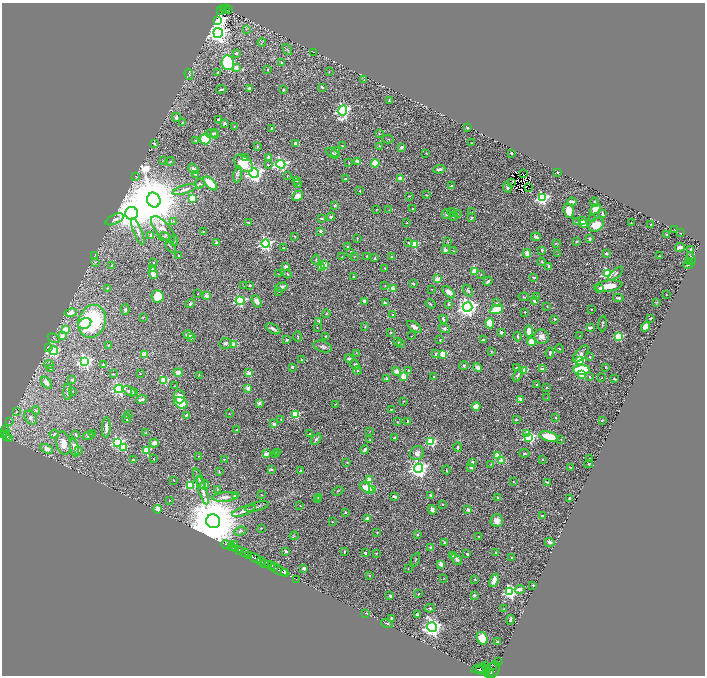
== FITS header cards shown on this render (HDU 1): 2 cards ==
NAXIS1  =                 1405
NAXIS2  =                 1347

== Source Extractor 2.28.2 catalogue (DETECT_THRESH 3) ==
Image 1405 x 1347 px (HDU 1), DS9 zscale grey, zoomed out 1/2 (1 PNG px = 2 x 2 image px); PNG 707 x 678 px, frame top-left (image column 1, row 1346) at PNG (2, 3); each listed source drawn as its Kron ellipse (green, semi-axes under 4 px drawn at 4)
Background 0.715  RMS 0.018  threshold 0.0553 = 3 sigma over >= 5 px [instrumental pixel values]
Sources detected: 584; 32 cannot appear on this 1/2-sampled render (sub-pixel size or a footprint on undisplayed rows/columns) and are neither listed nor drawn; of the other 552, the 500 brightest by FLUX_AUTO listed and drawn (52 fainter detections omitted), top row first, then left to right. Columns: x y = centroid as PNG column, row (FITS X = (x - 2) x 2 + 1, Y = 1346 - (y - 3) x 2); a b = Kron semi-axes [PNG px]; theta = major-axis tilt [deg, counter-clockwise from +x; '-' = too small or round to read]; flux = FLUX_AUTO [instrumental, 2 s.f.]
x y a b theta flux
224 9 2 1 - 2.6
226 9 2 1 - 15
221 10 3 2 - 49
228 10 2 1 - 3
218 20 4 3 - 1600
246 29 3 2 - 1.9
218 33 5 5 - 2400
262 42 4 2 - 2.9
287 49 6 3 -54 4.2
314 52 2 2 - 1.8
236 53 2 2 - 15
228 63 7 6 - 220
282 63 2 2 - 7
236 68 2 2 - 45
267 70 3 2 - 3.4
217 72 3 2 - 3.4
329 72 3 2 - 1.5
189 74 5 2 - 3.2
364 79 3 2 - 2
322 87 4 2 - 4.9
221 89 5 2 - 5.8
250 89 3 2 - 16
283 90 3 2 - 2.6
389 101 4 3 - 4.4
343 111 5 4 - 730
176 117 4 4 - 8.6
218 119 2 2 - 4.8
182 123 3 2 - 3
225 123 2 2 - 20
234 126 3 3 - 2.2
468 127 3 2 - 5.5
271 128 3 2 - 7.5
379 133 3 2 - 2.5
212 134 6 4 -4 8.9
215 134 4 3 - 6.5
205 139 5 5 - 89
388 139 6 2 -13 2.9
196 140 3 3 - 2.7
154 143 3 2 - 4
472 143 3 2 - 1.7
295 144 4 3 - 11
257 146 3 3 - 2.6
342 146 3 2 - 2.1
379 146 2 2 - 1.6
401 147 4 3 - 10
335 152 5 4 - 5.6
333 153 7 3 -27 6.3
426 153 4 2 - 1.6
511 153 2 2 - 15
269 157 2 2 - 23
245 158 2 2 - 11
164 160 3 3 - 2.3
170 161 4 2 - 2.9
357 161 2 2 - 32
243 163 11 7 -40 68
349 163 3 2 - 2.2
375 163 4 4 - 60
281 164 4 4 - 730
268 165 2 2 - 3.2
193 169 6 4 -45 11
439 169 6 3 8 9.9
558 172 2 2 - 14
254 173 5 4 - 1400
195 174 3 2 - 2.3
238 174 8 4 79 8.6
524 174 3 1 - 2.5
287 176 3 2 - 2.4
136 177 4 3 - 2.9
345 179 2 2 - 7.9
400 179 3 3 - 40
296 180 2 2 - 17
511 182 2 1 - 1.5
200 183 5 4 - 4.7
210 183 9 3 -45 120
298 184 4 2 - 3
451 186 2 2 - 6.9
528 187 2 1 - 1.8
507 188 5 3 - 4.9
185 189 12 3 17 13
360 191 2 2 - 3.3
427 195 3 2 - 2.5
298 196 5 4 - 32
409 196 3 1 - 2.3
192 198 3 3 - 210
542 198 4 4 - 510
154 200 7 6 - 37000
572 202 4 2 - 14
595 202 5 4 - 4.9
335 205 3 3 - 6.1
412 208 2 1 - 2.2
376 209 3 2 - 1.5
595 209 6 4 42 37
389 210 2 2 - 1.4
569 211 7 5 -70 37
452 212 4 3 - 5
472 212 2 2 - 2.3
131 213 6 6 - 9000
602 213 4 2 - 5.6
446 214 5 4 - 7.1
457 214 3 2 - 2.8
331 217 4 3 - 4.9
453 217 4 4 - 4.1
472 217 4 3 - 3.7
322 218 4 2 - 5
592 218 4 2 - 2.4
115 219 10 4 25 14
174 221 3 2 - 2.1
582 221 4 3 - 20
248 222 2 2 - 3.6
576 222 3 2 - 2.1
407 223 2 1 - 1.5
631 223 2 2 - 2.4
584 224 4 4 - 23
651 224 2 2 - 1.9
596 225 8 6 36 54
163 229 16 7 -49 34
675 230 3 1 - 1.8
203 231 3 2 - 1.6
320 231 2 2 - 15
138 232 14 4 -68 17
680 233 2 2 - 2
151 235 2 2 - 34
666 235 3 2 - 2.2
164 236 6 3 1 5.1
294 236 3 2 - 2.3
536 237 5 2 - 8.2
357 238 3 3 - 2.3
590 239 3 2 - 8.1
174 241 5 3 - 3.8
576 241 3 2 - 2.9
448 242 4 2 - 1.9
216 243 2 2 - 13
409 243 3 3 - 4.6
556 243 3 2 - 1.7
266 244 4 4 - 800
414 244 3 3 - 150
171 247 6 2 -49 3.3
347 247 3 3 - 5.9
680 247 5 3 - 13
284 248 4 2 - 2.1
691 249 2 2 - 24
445 250 3 3 - 13
542 250 2 2 - 16
453 251 3 3 - 2.6
351 252 3 3 - 3.4
527 253 4 3 - 25
606 253 2 2 - 21
558 254 2 2 - 1.6
95 255 3 2 - 1.7
179 256 2 2 - 4.5
366 256 2 2 - 2.8
659 256 3 2 - 2
342 257 2 2 - 2.7
354 257 3 2 - 1.5
392 257 2 2 - 2.9
375 258 3 2 - 3.5
691 258 6 3 -72 5.3
316 259 5 3 - 3.1
95 262 4 3 - 4.6
153 262 2 2 - 2.2
542 262 4 3 - 3.2
690 262 4 3 - 3.4
324 265 3 2 - 110
688 265 5 2 - 5.1
112 266 2 2 - 6.4
549 266 4 3 - 11
286 267 3 3 - 10
322 268 3 2 - 31
384 268 2 2 - 3.6
152 269 3 3 - 2.9
474 272 4 3 - 91
153 273 6 4 -75 24
279 274 3 2 - 1.5
288 274 4 2 - 2.5
481 274 2 2 - 1.6
607 274 4 4 - 450
616 274 9 3 41 7.7
354 277 3 3 - 3.5
534 277 3 2 - 9.4
437 279 2 2 - 64
488 281 5 2 - 7.6
413 284 2 2 - 15
250 285 2 2 - 11
244 286 2 2 - 1.7
385 286 2 2 - 1.6
608 286 14 5 7 48
281 287 6 4 15 10
107 288 3 2 - 2.5
393 289 3 2 - 100
431 289 2 1 - 1.7
600 289 4 3 - 15
279 291 2 2 - 1.9
468 291 6 3 -52 6.3
449 292 8 4 -44 28
198 294 2 1 - 1.8
666 295 2 1 - 2.1
157 296 6 6 - 84
207 296 2 2 - 63
524 297 5 3 - 3.4
537 297 4 2 - 3
618 298 5 2 - 7.2
240 301 4 3 - 400
257 301 6 4 -59 15
364 301 3 2 - 11
534 301 4 3 - 8
657 302 3 2 - 1.9
385 303 4 3 - 6.6
496 303 4 3 - 3
190 304 5 3 - 6.1
430 304 5 3 - 3.2
448 304 3 3 - 4.5
547 306 3 2 - 1.4
467 307 5 5 - 1800
591 309 2 1 - 2
125 310 5 4 - 8.8
496 310 7 4 19 95
525 312 2 2 - 2
71 313 6 4 10 18
326 313 4 3 - 3.8
393 315 2 2 - 25
143 317 3 2 - 2.5
651 318 3 2 - 3.8
443 319 4 2 - 7.9
555 319 2 2 - 7.4
92 321 17 13 68 360
319 321 3 3 - 3.8
85 323 7 5 29 67
490 323 5 4 - 70
603 323 8 2 84 4.8
365 327 3 2 - 1.9
414 327 8 4 -34 18
646 327 5 4 - 32
317 328 2 2 - 2.5
444 328 6 4 -19 5.7
590 328 3 2 - 12
273 329 8 3 -32 9.7
65 330 3 3 - 78
529 331 5 3 - 25
390 332 2 2 - 2.9
501 332 4 3 - 6.6
188 335 5 3 - 18
580 335 2 1 - 1.6
62 336 4 3 - 24
298 336 5 2 - 2.3
326 336 3 2 - 3.3
411 336 2 1 - 1.6
619 336 3 3 - 200
191 337 2 2 - 9.1
518 337 5 3 - 4.8
541 337 7 7 - 19
54 338 6 3 -32 3.6
287 340 2 2 - 7.3
440 340 3 3 - 2.6
483 340 3 3 - 8.3
398 342 3 2 - 3
531 342 4 4 - 38
225 343 6 5 - 8.9
400 343 4 3 - 2.8
234 344 2 2 - 80
108 345 3 2 - 2.2
48 347 4 3 - 3.1
323 347 9 5 -18 11
559 349 4 3 - 3.9
54 351 4 4 - 340
491 351 4 2 - 2.3
356 353 3 2 - 1.8
550 353 5 3 - 5.1
145 354 3 3 - 96
436 354 4 3 - 6
443 354 3 3 - 100
581 354 10 5 48 16
590 357 2 2 - 4.5
349 358 4 3 - 6.6
301 360 3 3 - 2.8
85 361 4 4 - 800
579 361 3 3 - 280
49 364 5 3 - 4.1
103 365 4 4 - 4.6
355 365 5 4 - 8.6
464 366 4 4 - 5.7
292 367 2 2 - 17
516 367 4 2 - 2.3
606 367 3 2 - 1.9
478 368 5 3 - 21
50 369 3 2 - 2.9
542 369 2 2 - 42
358 370 4 3 - 4.3
524 370 3 3 - 120
581 370 8 5 3 220
397 371 4 3 - 28
409 371 3 3 - 6.4
178 372 4 3 - 29
249 373 3 2 - 70
113 374 3 2 - 3.2
140 374 2 1 - 1.7
199 375 3 3 - 2.1
518 375 6 3 60 8.8
582 375 4 3 - 22
404 377 3 3 - 110
434 377 2 2 - 3.2
589 377 2 2 - 4.7
602 378 2 2 - 2.1
387 379 2 2 - 43
614 379 2 2 - 4.2
72 380 2 2 - 16
164 380 3 3 - 190
46 383 6 4 -52 17
537 385 3 3 - 2.8
175 386 3 3 - 2.1
248 388 2 2 - 61
547 388 4 3 - 2.6
119 389 4 4 - 660
72 391 3 2 - 1.7
129 391 7 3 -32 8.3
68 392 8 2 -90 9.5
134 393 2 2 - 41
179 396 7 5 -88 29
547 398 2 2 - 1.5
142 399 5 2 - 10
521 399 3 2 - 44
404 401 2 2 - 1.6
181 403 7 5 -33 58
259 403 2 2 - 34
335 404 3 2 - 1.8
476 406 4 3 - 52
391 409 3 1 - 2.2
36 410 4 3 - 4.3
17 412 3 3 - 2.6
129 414 2 2 - 2.4
229 414 2 2 - 1.5
295 414 3 3 - 220
186 415 3 3 - 4.5
31 418 7 5 -58 13
555 418 3 2 - 2
127 419 4 2 - 5.5
281 419 2 2 - 1.4
516 420 2 2 - 4.7
602 420 3 2 - 5.2
9 421 3 2 - 1.4
407 421 2 2 - 3.1
397 422 2 2 - 2.2
274 424 2 2 - 37
106 427 10 3 87 16
236 430 2 2 - 14
5 431 6 3 72 79
370 431 3 2 - 1.4
93 433 2 1 - 2.1
145 433 4 3 - 3.5
526 433 4 3 - 17
3 434 2 1 - 160
5 434 3 2 - 190
54 434 5 3 - 5.7
75 434 2 2 - 13
310 434 2 2 - 4.7
88 436 5 3 - 4.2
6 437 2 1 - 70
394 437 4 2 - 3.8
529 437 4 3 - 390
549 437 10 4 -15 88
9 438 2 2 - 84
316 439 6 3 48 9.7
561 439 3 2 - 1.7
370 440 3 2 - 1.8
117 442 4 4 - 470
431 442 3 3 - 250
63 443 11 7 -78 38
154 443 4 3 - 26
124 447 3 3 - 150
458 447 5 2 - 5.1
75 448 9 4 -79 38
47 449 6 4 -28 19
79 450 3 3 - 2.2
365 450 4 2 - 9.6
146 451 3 3 - 200
277 452 3 2 - 5.9
417 453 7 6 - 19
524 453 5 3 - 4.9
266 454 2 2 - 77
276 455 2 2 - 3.6
497 455 3 2 - 64
199 456 2 2 - 1.4
589 458 2 1 - 1.5
133 459 3 2 - 2.8
153 459 2 2 - 1.7
224 459 3 2 - 3
542 459 2 2 - 7.5
501 461 3 2 - 78
347 462 3 3 - 2
472 462 4 4 - 8.9
491 464 2 2 - 2.3
589 464 4 2 - 2.9
471 467 4 3 - 8.4
418 468 4 4 - 1600
571 468 3 1 - 2.9
271 469 4 2 - 12
446 470 4 2 - 2.7
300 471 3 3 - 4.2
219 472 4 2 - 2.4
199 478 10 3 -68 8.7
174 480 2 1 - 2.4
369 480 3 3 - 36
513 482 3 2 - 2
547 482 4 2 - 3.3
190 485 3 3 - 190
205 485 5 4 - 27
367 488 8 4 -34 76
217 489 3 3 - 4.7
373 489 3 3 - 57
203 490 14 4 -73 20
338 491 6 1 24 2.2
235 495 2 2 - 21
262 495 3 2 - 2
431 496 4 2 - 5
225 497 12 4 4 24
318 497 3 2 - 1.9
395 497 4 3 - 11
498 497 2 2 - 2.8
570 498 2 2 - 7.7
318 499 4 3 - 3.4
169 500 2 2 - 2
443 504 3 2 - 1.5
300 506 2 2 - 2.8
257 507 12 3 15 8.3
158 509 4 4 - 40
432 510 5 3 - 11
468 510 2 2 - 26
244 511 12 3 20 16
345 512 3 2 - 3.1
542 516 2 2 - 9.9
367 518 2 2 - 31
213 521 7 6 - 39000
497 521 6 6 - 25
332 522 3 2 - 1.8
261 528 4 2 - 1.5
240 531 6 3 18 6.3
377 532 2 2 - 3.5
417 534 3 2 - 3.4
294 536 4 2 - 2.9
478 536 3 2 - 2.1
444 542 3 3 - 2.7
550 542 5 3 - 9.8
234 544 3 3 - 3.2
226 545 5 1 - 8.2
231 547 3 2 - 53
431 548 2 2 - 43
236 549 2 2 - 62
240 551 4 2 - 47
286 551 2 2 - 17
344 552 2 2 - 2.9
496 552 3 3 - 3.6
245 553 4 3 - 350
365 553 2 2 - 9.3
376 554 3 2 - 2
467 554 2 2 - 4.2
249 555 2 2 - 240
452 556 3 3 - 3.9
255 558 6 2 -24 690
512 558 2 2 - 17
415 559 7 2 67 2.9
457 559 6 4 -51 10
261 561 4 2 - 240
264 563 3 2 - 93
441 564 3 3 - 22
268 565 4 2 - 210
272 566 2 1 - 89
274 567 3 2 - 120
304 568 3 3 - 9.5
408 569 2 2 - 2.2
279 570 11 2 -26 340
285 573 4 2 - 1200
369 575 2 2 - 5.7
444 578 3 2 - 1.4
296 579 2 1 - 9.2
475 580 4 3 - 3.7
494 580 7 4 67 32
533 585 2 2 - 6.1
520 589 5 3 - 14
510 592 4 4 - 780
418 594 2 2 - 2.8
474 595 3 3 - 7.5
390 596 3 3 - 11
430 608 5 3 - 5.3
503 609 3 2 - 1.4
365 613 4 2 - 9
417 615 3 3 - 6.2
391 618 2 2 - 3.9
510 620 5 2 - 8
387 623 6 3 -14 6.8
432 627 5 4 - 1600
482 638 7 5 -53 66
497 642 2 2 - 20
498 662 2 1 - 9.4
486 666 3 1 - 77
493 666 2 1 - 92
487 668 4 2 - 270
479 669 8 2 15 500
488 670 2 1 - 150
493 670 8 6 66 1200
483 671 7 3 -10 870
489 673 5 2 - 440
At the frame edge (FLAGS 8, measured only in part): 1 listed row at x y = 3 434
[52 fainter detections neither listed nor drawn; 32 sub-pixel or undisplayed-footprint detections neither listed nor drawn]